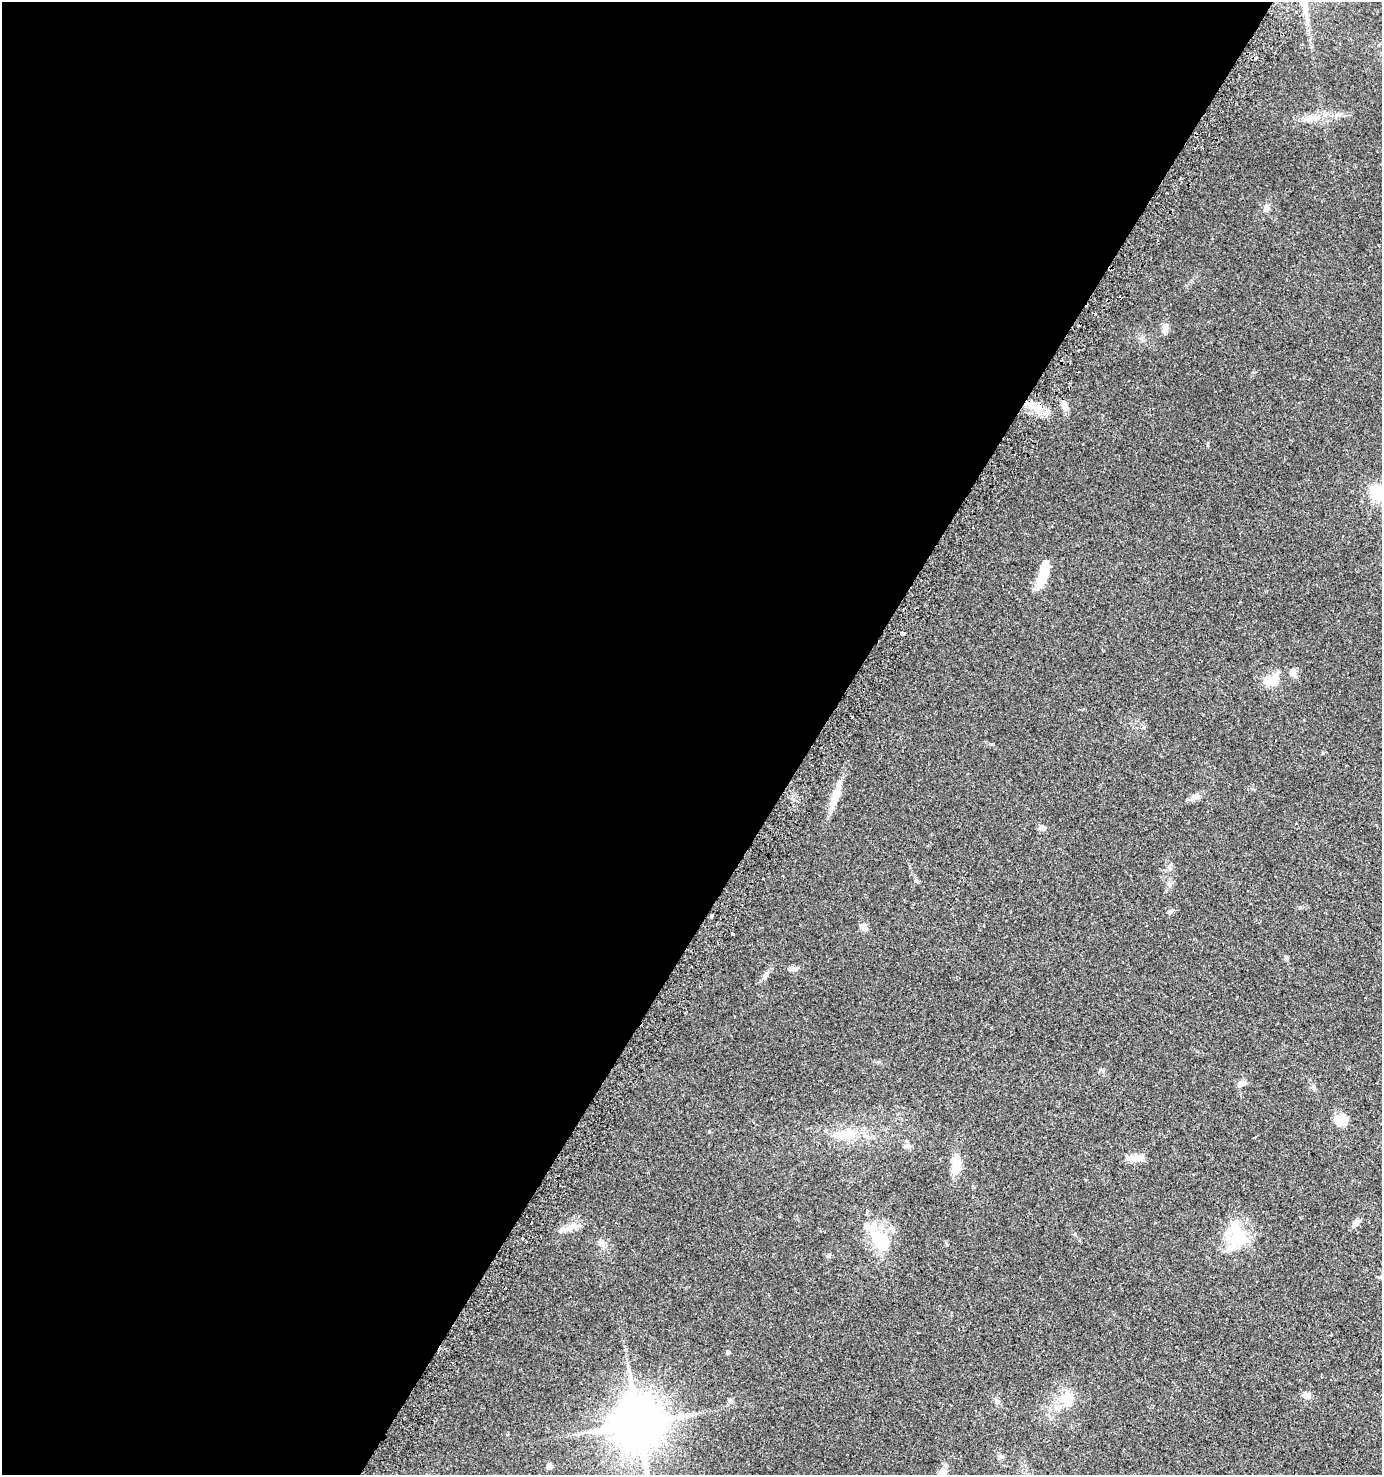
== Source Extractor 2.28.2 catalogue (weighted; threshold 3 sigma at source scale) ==
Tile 5 of 4 x 4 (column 1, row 2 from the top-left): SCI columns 217-1596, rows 2973-4445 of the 6018 x 5937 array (HDU 1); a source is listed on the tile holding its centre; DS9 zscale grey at full resolution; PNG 1384 x 1477 px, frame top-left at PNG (2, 2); no overlay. Shown black and unused: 59% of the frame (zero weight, under 2 of 3 exposures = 2% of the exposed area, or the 3 px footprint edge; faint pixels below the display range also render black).
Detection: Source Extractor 2.28.2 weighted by HDU 2 'WHT'; one run over the whole footprint, this tile lists its part. Background 0.0616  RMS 0.0082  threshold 0.037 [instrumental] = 3 sigma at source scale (4.5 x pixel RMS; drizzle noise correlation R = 1.50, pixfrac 1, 0.0396/0.0396 arcsec/px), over >= 5 px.
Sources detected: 53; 3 inside a brighter object's white glare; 5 cosmic-ray / hot-pixel residue — not listed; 3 inside a brighter listed object's ellipse — not listed separately; the other 42 listed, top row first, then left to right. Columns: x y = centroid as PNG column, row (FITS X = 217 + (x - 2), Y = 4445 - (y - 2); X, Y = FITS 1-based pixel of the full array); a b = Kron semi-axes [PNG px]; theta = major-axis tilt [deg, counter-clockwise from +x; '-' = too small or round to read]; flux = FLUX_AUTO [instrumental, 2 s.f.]
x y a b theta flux
1310 118 18 8 -2 8.7
1266 208 10 7 82 3
1165 328 11 7 88 4.4
1028 404 14 6 -7 7.1
1064 405 11 7 -74 5.1
1377 493 17 14 -63 20
1045 569 21 10 76 15
902 633 5 3 - 5.2
1270 681 14 9 6 18
1197 796 14 7 28 4.1
835 797 41 7 72 15
1042 828 8 6 3 3.1
917 881 7 4 -20 1.1
1169 884 6 6 - 2
1170 912 8 5 49 1.7
863 927 9 6 -31 4.4
732 933 3 3 - 7.6
1286 958 6 5 - 1.5
793 969 10 6 0 3.1
765 976 11 6 55 3
1241 1083 12 6 31 3.9
1314 1088 6 5 - 1.5
1343 1119 15 11 -66 9.6
841 1135 25 13 -3 16
907 1146 9 6 0 2.3
1137 1158 18 9 0 7.6
956 1162 22 10 83 14
1356 1223 10 7 43 3.2
568 1228 29 7 17 7.2
1237 1235 38 17 -72 28
881 1240 34 17 -44 31
601 1243 7 4 19 1.8
829 1255 7 5 -89 1.4
728 1352 4 4 - 2.4
1306 1395 8 6 -4 5.4
1068 1396 16 10 -59 9.5
730 1401 7 5 -74 1.8
997 1401 7 6 - 2.5
638 1424 14 14 - 3700
1001 1457 7 5 -3 1.7
549 1466 5 5 - 4.9
944 1473 15 8 -83 6
Overlapping masked pixels (flux is a lower limit): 1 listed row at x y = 1028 404
Isophote crosses this tile's border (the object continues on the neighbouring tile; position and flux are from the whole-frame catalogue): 3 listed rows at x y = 1377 493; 638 1424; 944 1473
Unlisted compact peaks at least as high as the median listed source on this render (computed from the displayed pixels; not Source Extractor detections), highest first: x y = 1291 673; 709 1131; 947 1245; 1300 907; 1075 1234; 1171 865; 507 1435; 1323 753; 992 744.